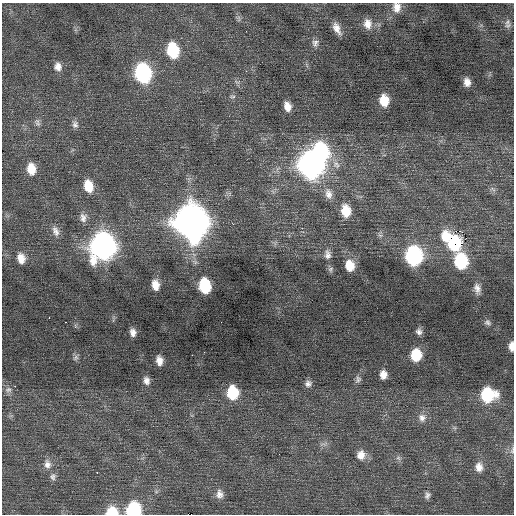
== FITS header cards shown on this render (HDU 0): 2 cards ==
NAXIS1  =                  512 / Axis length
NAXIS2  =                  512 / Axis length

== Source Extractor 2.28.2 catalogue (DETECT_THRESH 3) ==
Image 512 x 512 px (HDU 0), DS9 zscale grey, 1 PNG px = 1 image px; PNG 516 x 516 px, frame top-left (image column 1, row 512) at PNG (2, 3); no overlay
Background 0.0924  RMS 0.76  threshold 2.27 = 3 sigma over >= 5 px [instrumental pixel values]
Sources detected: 72; all 72 listed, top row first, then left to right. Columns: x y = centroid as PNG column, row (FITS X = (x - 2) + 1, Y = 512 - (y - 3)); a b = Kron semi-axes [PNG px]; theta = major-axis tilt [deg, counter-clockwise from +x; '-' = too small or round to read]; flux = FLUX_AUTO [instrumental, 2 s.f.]
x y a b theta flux
397 7 13 10 88 440
239 18 11 4 -87 120
507 22 10 7 71 190
368 24 14 10 -80 470
337 28 14 7 -63 420
315 43 10 9 - 220
173 50 13 10 -79 2600
58 67 10 9 - 330
246 71 3 3 - 28
143 73 13 10 -78 8100
467 82 8 6 -80 330
233 96 8 4 0 93
384 101 10 8 -84 990
287 106 9 7 -74 440
37 122 11 7 -78 190
75 124 10 8 -85 210
320 152 16 11 -74 6500
336 164 13 9 -51 350
311 165 15 12 -73 30000
31 169 12 9 -84 800
88 186 12 8 -74 930
493 189 9 3 -45 90
328 194 15 9 -76 390
346 211 11 8 -81 980
83 218 12 9 -89 290
191 222 17 14 -77 86000
233 224 3 2 - 100
55 231 14 8 -66 310
460 231 3 2 - 720
445 236 14 10 -86 910
453 242 14 9 -65 4400
103 246 15 13 87 33000
328 255 13 8 -83 300
414 256 12 10 -86 9100
21 258 11 8 -77 530
461 261 12 9 -84 3900
350 266 11 9 -84 850
330 269 8 6 55 110
155 285 11 8 -81 520
205 286 11 8 -80 2800
477 289 14 8 -81 340
49 318 3 2 - 120
66 322 2 2 - 350
487 322 8 7 - 150
133 332 7 6 - 270
419 332 8 7 - 200
511 346 10 5 90 330
192 355 2 2 - 67
416 355 11 9 85 1500
76 358 9 6 53 140
159 361 9 6 -81 370
383 375 8 6 -84 400
358 379 10 7 73 160
146 381 10 7 -75 260
308 384 8 7 - 200
15 386 2 2 - 240
8 390 10 8 -2 200
233 393 11 9 -89 2100
488 395 13 11 1 3100
422 418 12 11 - 330
512 450 11 6 79 150
279 454 2 2 - 200
361 455 11 10 - 460
398 458 7 6 - 130
47 464 13 10 -81 360
479 467 12 9 -84 420
97 472 3 2 - 440
53 477 10 8 87 190
219 494 13 9 -85 330
427 495 10 7 76 180
133 510 10 10 - 4300
112 512 11 9 5 1300
At the frame edge (FLAGS 8, measured only in part): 5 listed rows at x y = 397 7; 511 346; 512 450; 133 510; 112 512